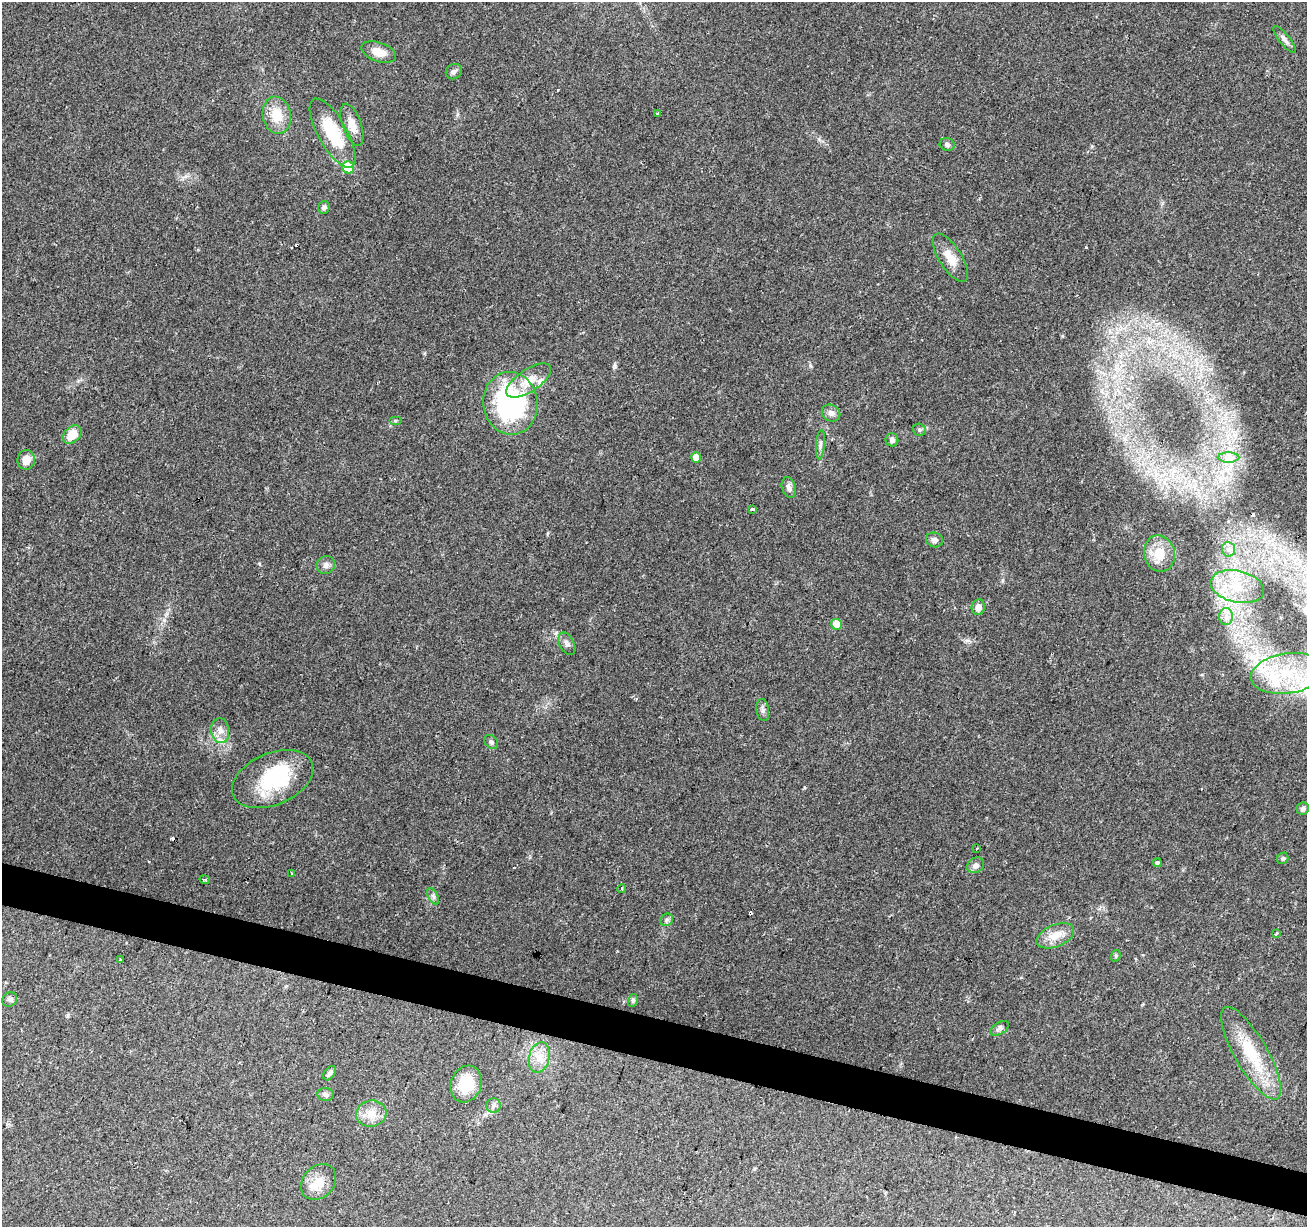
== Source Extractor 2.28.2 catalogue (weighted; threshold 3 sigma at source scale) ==
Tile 6 of 4 x 4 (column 2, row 2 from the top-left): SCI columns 1307-2611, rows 2671-3895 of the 5230 x 5403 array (HDU 1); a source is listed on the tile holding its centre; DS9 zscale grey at full resolution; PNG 1309 x 1229 px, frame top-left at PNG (2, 2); each listed source drawn as its Kron ellipse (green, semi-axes under 4 px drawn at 4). Shown black and unused: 3% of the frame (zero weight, under 2 of 3 exposures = <1% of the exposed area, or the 3 px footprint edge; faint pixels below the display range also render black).
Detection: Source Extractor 2.28.2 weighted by HDU 2 'WHT'; one run over the whole footprint, this tile lists its part. Background 0.0965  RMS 0.0063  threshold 0.0282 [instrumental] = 3 sigma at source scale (4.5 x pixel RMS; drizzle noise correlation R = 1.50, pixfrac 1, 0.0396/0.0396 arcsec/px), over >= 5 px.
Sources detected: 74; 1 inside a brighter object's white glare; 6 cosmic-ray / hot-pixel residue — neither listed nor drawn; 4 inside a brighter listed object's ellipse — not listed separately; the other 63 listed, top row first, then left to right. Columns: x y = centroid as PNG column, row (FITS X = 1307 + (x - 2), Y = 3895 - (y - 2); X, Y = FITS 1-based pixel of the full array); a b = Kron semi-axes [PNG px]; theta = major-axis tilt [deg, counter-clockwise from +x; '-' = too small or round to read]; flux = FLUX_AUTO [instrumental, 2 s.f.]
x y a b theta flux
1284 39 17 5 -51 2.6
379 52 18 9 -19 8.3
454 72 8 7 - 2.1
658 113 3 3 - 2.3
277 115 19 14 -79 13
352 125 22 9 -71 7.2
333 133 39 14 -60 30
947 145 8 6 -19 1.6
348 167 6 6 - 31
324 207 6 5 - 2.1
950 258 27 11 -57 9.6
529 381 26 11 34 11
510 403 31 27 -83 97
831 413 10 8 -32 3.1
395 421 6 4 0 0.84
919 430 6 6 - 1.2
72 434 11 7 43 11
892 440 6 6 - 2.1
820 445 15 4 86 2.1
696 457 5 5 - 5.8
1229 458 11 5 0 3.1
26 460 10 9 - 7
789 488 11 7 -74 2.9
752 509 3 3 - 6.9
934 540 8 7 - 2.7
1228 549 7 6 - 3.2
1159 553 18 15 -77 14
326 565 9 8 - 2.5
1237 587 27 15 -13 22
978 607 8 6 82 3.7
1226 617 8 7 - 3.4
836 624 5 5 - 10
567 644 12 7 -62 2.5
1288 673 37 20 8 44
763 710 11 6 -82 2
220 731 12 9 -83 4.7
491 742 8 6 -45 1.6
273 779 42 26 23 44
1303 809 6 6 - 1.7
977 848 3 2 - 0.52
1283 858 6 5 - 1.2
1157 863 4 4 - 0.87
976 865 9 7 36 2.9
292 873 4 3 - 0.71
205 880 5 3 - 0.71
622 888 4 4 - 1.3
433 896 9 5 -62 1.6
667 920 7 6 - 1.4
1277 933 3 3 - 1.2
1055 936 20 11 23 8.8
1116 956 6 4 71 0.85
120 960 3 3 - 1.1
10 999 8 7 - 1.6
633 1000 6 5 - 1.2
1000 1028 10 6 32 2
1251 1053 52 16 -60 31
539 1057 15 10 78 7.6
330 1073 8 5 55 1.8
466 1084 19 15 72 18
326 1094 8 6 -6 2.1
493 1106 7 7 - 2.2
371 1114 15 13 8 8
319 1182 20 15 47 11
Isophote crosses this tile's border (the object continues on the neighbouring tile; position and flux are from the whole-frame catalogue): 1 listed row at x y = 1288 673
Unlisted compact peaks at least as high as the median listed source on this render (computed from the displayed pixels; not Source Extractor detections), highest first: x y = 164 620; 615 366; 810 365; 259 564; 804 788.